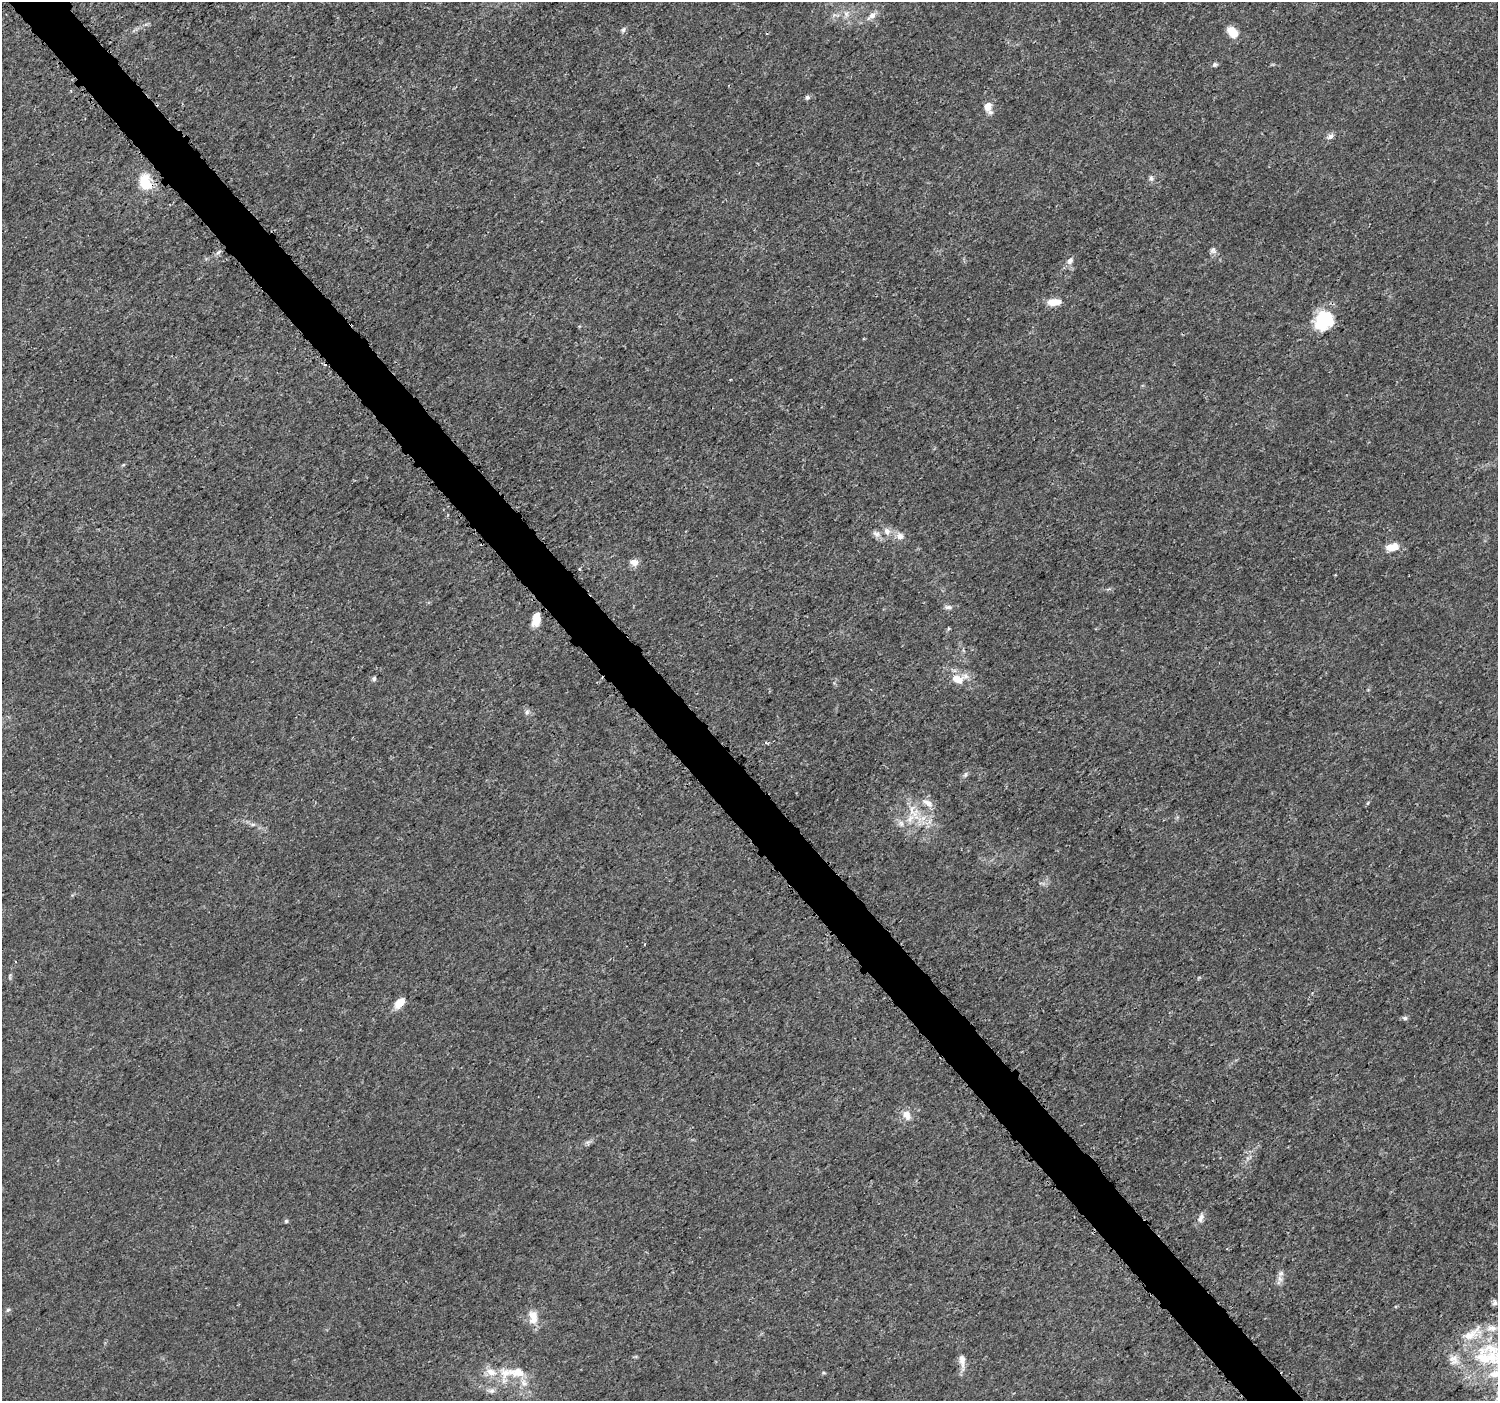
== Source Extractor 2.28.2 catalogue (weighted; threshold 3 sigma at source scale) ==
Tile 11 of 4 x 4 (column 3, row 3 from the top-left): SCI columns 3017-4512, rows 1566-2964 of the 6037 x 5992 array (HDU 1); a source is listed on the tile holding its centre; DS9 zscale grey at full resolution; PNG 1500 x 1403 px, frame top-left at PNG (2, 2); no overlay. Shown black and unused: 4% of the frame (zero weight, under 3 of 5 exposures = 2% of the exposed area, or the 3 px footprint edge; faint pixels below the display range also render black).
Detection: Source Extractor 2.28.2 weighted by HDU 2 'WHT'; one run over the whole footprint, this tile lists its part. Background 0.00147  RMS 7.1e-04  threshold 0.00317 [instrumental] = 3 sigma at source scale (4.5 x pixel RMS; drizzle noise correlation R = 1.50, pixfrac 1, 0.0396/0.0396 arcsec/px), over >= 5 px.
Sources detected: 59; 1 inside a brighter object's white glare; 1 cosmic-ray / hot-pixel residue — not listed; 10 inside a brighter listed object's ellipse — not listed separately; the other 47 listed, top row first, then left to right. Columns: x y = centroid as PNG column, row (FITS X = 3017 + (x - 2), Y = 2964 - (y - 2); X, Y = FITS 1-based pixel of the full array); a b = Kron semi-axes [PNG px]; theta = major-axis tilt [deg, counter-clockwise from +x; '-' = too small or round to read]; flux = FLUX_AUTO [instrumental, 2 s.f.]
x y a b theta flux
847 13 8 4 53 0.23
872 16 14 7 42 0.48
623 30 9 6 61 0.18
1232 32 15 9 -47 0.89
1215 64 7 6 - 0.14
807 97 6 5 - 0.18
988 107 14 9 -71 0.67
1330 136 9 6 38 0.27
1151 178 9 6 -90 0.2
145 182 18 13 -66 2.1
1213 250 9 8 - 0.25
218 252 8 5 44 0.18
1070 260 10 7 57 0.33
1054 302 15 7 2 0.99
1322 320 20 15 68 3.5
123 465 5 3 - 0.074
887 531 12 8 -62 0.48
876 534 13 7 -32 0.36
900 536 11 9 -31 0.5
1392 547 15 9 15 0.93
634 562 11 8 -16 0.46
579 569 4 3 - 0.071
948 607 11 5 -3 0.23
536 619 15 8 81 1.1
948 629 6 4 71 0.086
374 679 6 5 - 0.13
957 679 16 10 -30 1
527 712 10 6 75 0.19
965 775 9 5 63 0.18
928 803 16 8 -33 0.54
910 818 16 8 57 0.85
923 818 7 4 18 0.25
930 821 7 4 71 0.22
253 824 7 4 1 0.15
400 1003 12 7 45 1.1
1405 1018 8 5 -10 0.16
907 1115 15 10 -62 0.63
1201 1218 12 7 69 0.34
286 1221 5 5 - 0.097
1281 1273 9 8 - 0.29
1494 1303 8 6 74 0.19
8 1310 7 5 37 0.15
533 1317 20 11 -84 0.91
1490 1356 68 40 -21 9.8
962 1360 17 8 -81 0.58
517 1372 39 19 17 2.3
823 1373 5 4 - 0.085
Overlapping masked pixels (flux is a lower limit): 1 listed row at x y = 145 182
Isophote crosses this tile's border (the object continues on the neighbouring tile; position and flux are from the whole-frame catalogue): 1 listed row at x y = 1490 1356